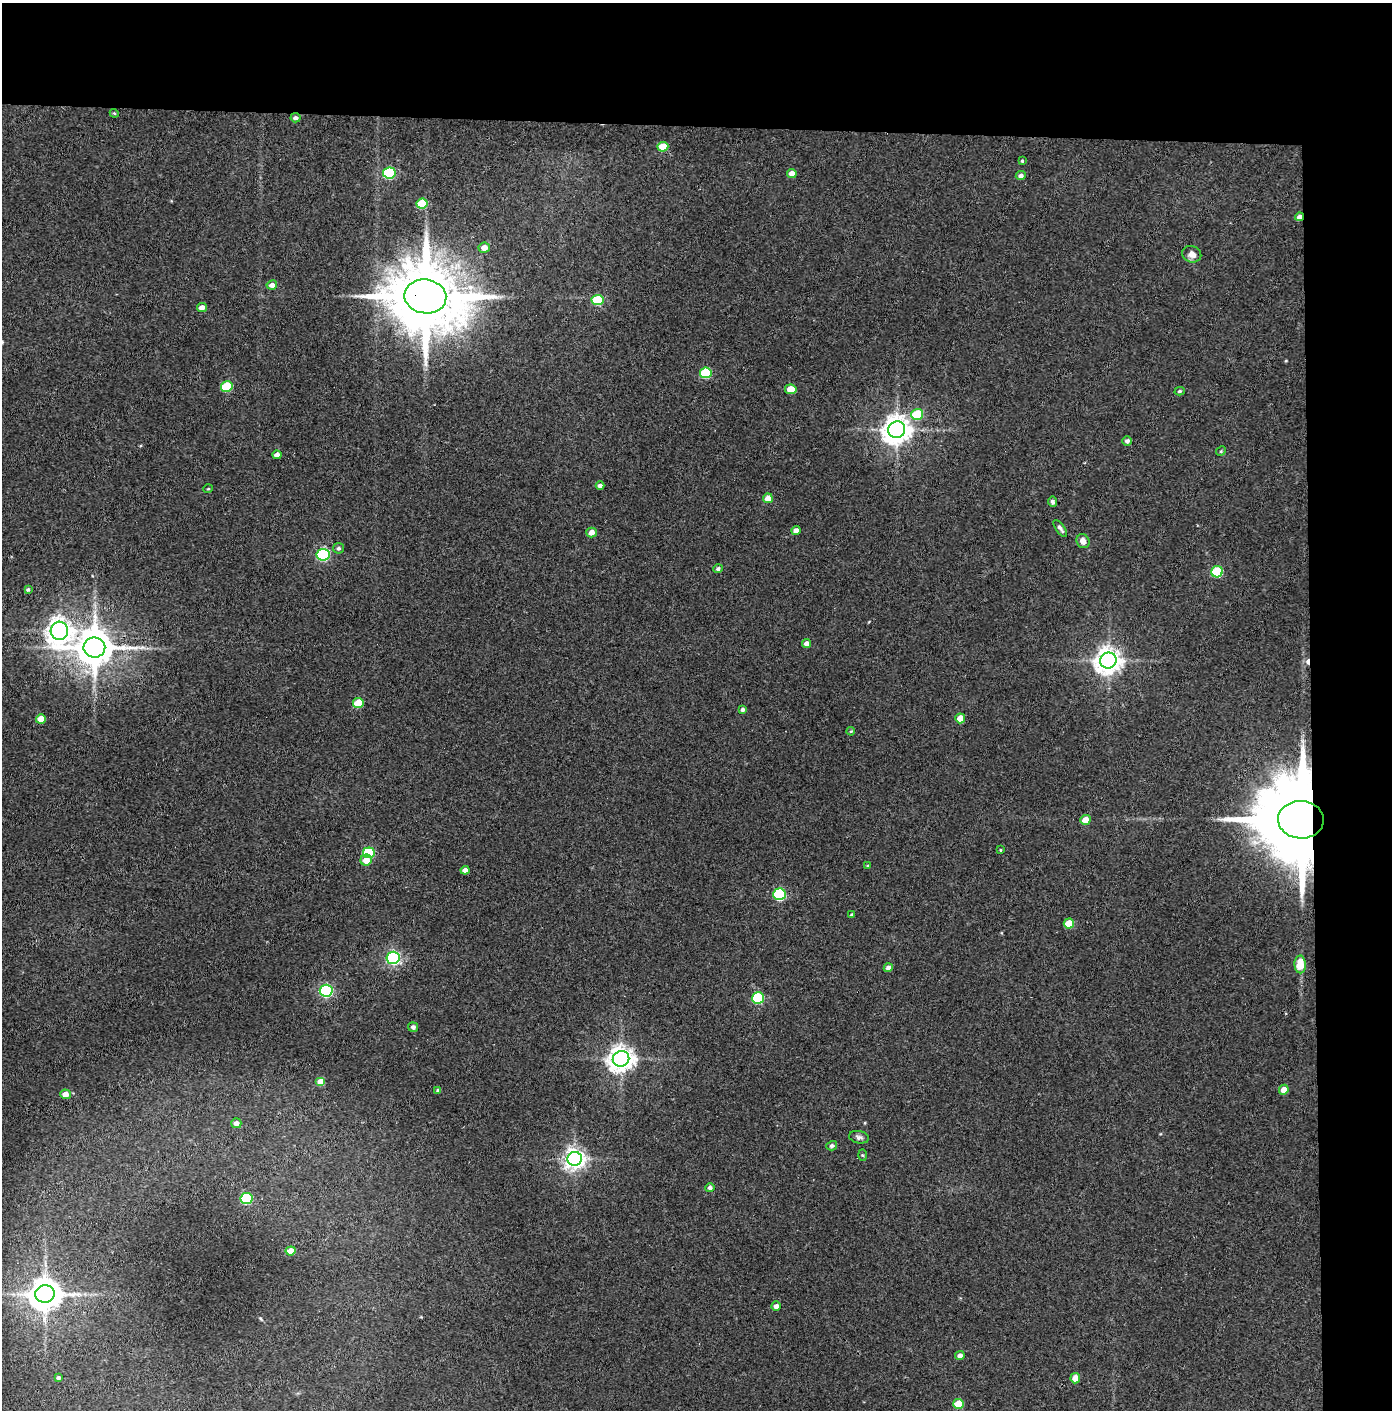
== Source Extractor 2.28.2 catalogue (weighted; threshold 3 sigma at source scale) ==
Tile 3 of 3 x 3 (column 3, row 1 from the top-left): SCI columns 2853-4242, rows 2822-4229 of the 4314 x 4236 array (HDU 1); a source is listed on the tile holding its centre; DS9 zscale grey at full resolution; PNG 1394 x 1412 px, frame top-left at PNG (2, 3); each listed source drawn as its Kron ellipse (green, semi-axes under 4 px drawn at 4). Shown black and unused: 14% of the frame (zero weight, under 3 of 4 exposures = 6% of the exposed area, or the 3 px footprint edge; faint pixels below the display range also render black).
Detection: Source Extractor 2.28.2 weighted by HDU 2 'WHT'; one run over the whole footprint, this tile lists its part. Background 0.0738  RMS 0.0052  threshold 0.0235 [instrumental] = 3 sigma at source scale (4.5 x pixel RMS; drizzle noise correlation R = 1.50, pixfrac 1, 0.05/0.05 arcsec/px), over >= 5 px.
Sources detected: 82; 1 cosmic-ray / hot-pixel residue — neither listed nor drawn; the other 81 listed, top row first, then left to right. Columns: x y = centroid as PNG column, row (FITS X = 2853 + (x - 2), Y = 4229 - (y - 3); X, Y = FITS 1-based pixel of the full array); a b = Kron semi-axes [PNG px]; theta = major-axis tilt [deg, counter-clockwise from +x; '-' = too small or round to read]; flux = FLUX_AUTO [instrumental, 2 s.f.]
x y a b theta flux
114 113 4 3 - 0.51
296 118 5 4 - 1.6
663 147 5 5 - 11
1022 161 3 3 - 0.55
389 173 6 5 - 46
792 173 5 4 - 3.7
1021 176 5 4 - 2.1
422 204 5 5 - 21
1300 217 4 4 - 2.8
484 248 5 5 - 4.5
1192 254 10 8 -24 3.4
272 285 5 4 - 2.8
425 296 21 17 -8 6000
598 300 6 5 - 24
202 307 5 4 - 3.7
706 373 6 5 - 30
227 387 6 5 - 26
791 389 5 4 - 7.4
1180 391 5 4 - 0.81
917 414 6 5 - 25
897 430 8 8 - 630
1127 441 5 4 - 1.8
1221 451 5 4 - 0.61
277 455 4 4 - 3.1
600 486 4 3 - 1.7
208 489 5 3 - 0.47
768 498 5 5 - 5.5
1052 502 5 4 - 1.3
1060 528 10 4 -54 1.5
796 530 4 4 - 2.7
592 532 5 5 - 4.2
1083 541 7 6 - 3.4
339 548 5 5 - 1.2
323 555 6 6 - 70
718 569 4 4 - 1.1
1217 572 6 5 - 33
28 589 4 3 - 0.81
59 631 9 8 - 470
807 643 5 4 - 2.4
94 647 11 10 - 1500
1108 661 8 8 - 540
358 703 5 5 - 11
743 710 4 4 - 1.3
960 718 5 5 - 6
41 719 5 4 - 7.9
851 731 4 4 - 0.54
1085 820 5 5 - 5.7
1301 820 23 19 -3 12000
1000 850 3 2 - 0.44
369 853 6 5 - 37
366 860 5 5 - 5.5
868 866 3 3 - 0.55
465 870 4 4 - 3
779 894 6 6 - 55
852 915 4 3 - 1.1
1069 924 5 5 - 14
393 958 6 6 - 110
1300 964 9 5 -90 13
888 968 4 4 - 2.4
326 991 6 6 - 83
758 998 6 5 - 45
413 1027 5 5 - 1.8
621 1059 8 7 - 510
321 1082 5 4 - 6.3
1284 1090 5 5 - 5.2
438 1091 4 3 - 1
66 1094 5 5 - 4.7
236 1123 5 5 - 3.3
859 1137 10 6 -11 1.7
832 1146 5 4 - 1.5
862 1155 6 4 -88 0.61
575 1159 7 7 - 310
710 1188 5 4 - 1.5
246 1199 6 5 - 43
291 1251 5 4 - 7.7
45 1294 9 8 - 1000
776 1306 5 4 - 2.3
960 1356 5 4 - 2.4
58 1378 4 3 - 1.3
1075 1378 5 4 - 4.9
958 1404 5 5 - 14
Overlapping masked pixels (flux is a lower limit): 4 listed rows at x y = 1300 217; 425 296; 94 647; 1301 820